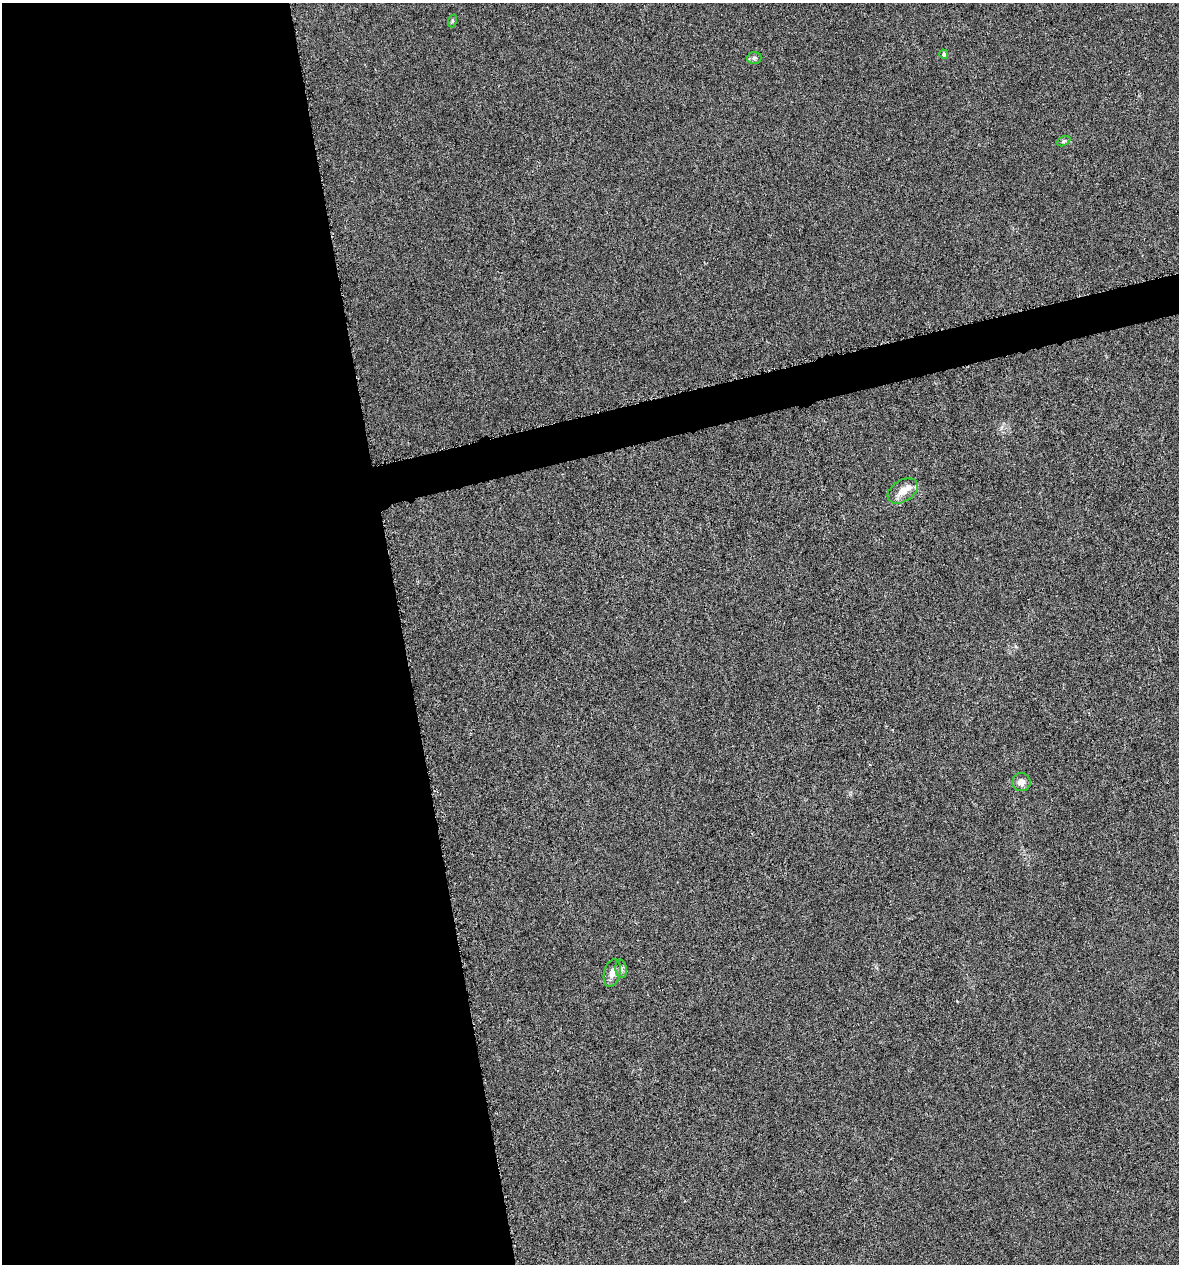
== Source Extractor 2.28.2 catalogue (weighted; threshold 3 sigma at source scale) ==
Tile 9 of 4 x 4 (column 1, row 3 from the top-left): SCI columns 42-1218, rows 1263-2524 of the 4843 x 5052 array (HDU 1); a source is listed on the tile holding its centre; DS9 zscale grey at full resolution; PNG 1181 x 1266 px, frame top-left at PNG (2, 3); each listed source drawn as its Kron ellipse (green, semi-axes under 4 px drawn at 4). Shown black and unused: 36% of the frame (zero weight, under 4 of 8 exposures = <1% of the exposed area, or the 3 px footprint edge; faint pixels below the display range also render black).
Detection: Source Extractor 2.28.2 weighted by HDU 2 'WHT'; one run over the whole footprint, this tile lists its part. Background -0.00911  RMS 0.0022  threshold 0.00881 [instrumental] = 3 sigma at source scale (4.09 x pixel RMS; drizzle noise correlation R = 1.36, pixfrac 0.8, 0.0396/0.0396 arcsec/px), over >= 5 px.
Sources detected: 9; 1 inside a brighter listed object's ellipse — not listed separately; the other 8 listed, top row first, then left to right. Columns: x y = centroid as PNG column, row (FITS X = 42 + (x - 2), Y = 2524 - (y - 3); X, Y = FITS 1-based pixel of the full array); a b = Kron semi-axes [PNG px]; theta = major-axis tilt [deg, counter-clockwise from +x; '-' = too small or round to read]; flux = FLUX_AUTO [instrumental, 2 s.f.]
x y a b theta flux
452 21 6 4 72 0.26
944 54 4 4 - 0.43
754 58 7 6 - 0.44
1064 141 7 4 26 0.35
903 491 16 10 32 2.4
1021 782 9 9 - 1.1
621 969 9 5 -84 0.58
612 973 14 8 77 1.4